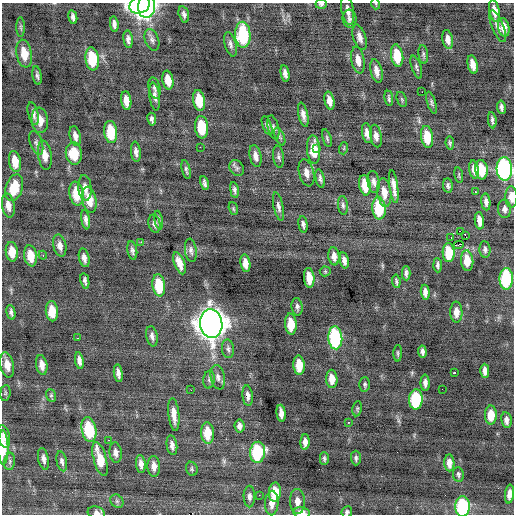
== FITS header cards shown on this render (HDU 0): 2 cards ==
NAXIS1  =                  512 / Axis length
NAXIS2  =                  512 / Axis length

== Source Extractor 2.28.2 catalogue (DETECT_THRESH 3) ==
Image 512 x 512 px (HDU 0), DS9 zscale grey, 1 PNG px = 1 image px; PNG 516 x 516 px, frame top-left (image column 1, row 512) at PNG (2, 3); each listed source drawn as its Kron ellipse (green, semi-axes under 4 px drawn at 4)
Background -0.126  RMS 0.8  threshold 2.39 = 3 sigma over >= 5 px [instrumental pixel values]
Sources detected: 196; all 196 listed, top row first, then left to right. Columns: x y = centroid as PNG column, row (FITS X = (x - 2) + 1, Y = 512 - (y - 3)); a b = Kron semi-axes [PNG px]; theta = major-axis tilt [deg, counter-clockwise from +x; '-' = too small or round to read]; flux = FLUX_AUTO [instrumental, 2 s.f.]
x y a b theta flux
321 4 5 4 - 130
376 4 5 3 - 47
140 5 11 8 26 11000
147 6 12 8 85 14000
348 10 15 6 -79 340
494 11 11 5 -79 490
184 14 8 5 -74 170
73 17 7 4 -78 180
350 19 9 7 -83 200
114 24 8 3 -84 180
498 26 17 6 -67 290
21 27 10 4 -89 99
504 27 9 5 -80 540
243 35 13 7 -87 3700
360 37 13 6 -73 310
128 39 9 4 -82 180
448 39 10 5 -80 310
152 40 11 6 -69 190
230 44 12 5 -74 200
24 54 14 7 -80 960
423 54 9 5 -83 120
397 56 11 6 -80 1300
92 59 11 7 -82 2200
358 60 13 6 -80 480
473 65 9 5 -78 480
416 67 12 4 -72 130
376 71 12 5 -77 400
285 73 8 4 -79 230
37 76 9 4 -81 140
168 80 9 5 -79 640
154 88 11 6 -77 160
422 92 2 2 - 78
155 96 14 5 -83 240
389 98 8 3 -81 100
402 99 8 4 -70 83
199 100 10 6 -81 1300
126 101 9 5 -83 530
329 101 9 5 -77 400
431 103 11 4 -73 130
501 107 7 3 -81 170
33 114 11 5 -76 220
303 115 12 4 -78 270
152 119 6 3 -80 140
40 120 13 8 -83 540
492 120 8 3 -83 140
267 125 10 4 -70 170
202 127 11 6 -85 1700
273 127 12 5 -76 170
111 132 11 6 -83 1800
367 133 10 5 -79 300
75 136 10 5 -77 270
376 136 11 5 -80 280
280 137 9 4 -68 120
427 137 11 6 -82 1200
327 138 9 4 -73 100
36 143 12 6 -71 200
450 143 6 4 -81 89
200 147 2 2 - 27
317 148 3 3 - 220
344 148 6 3 72 56
313 149 14 6 -86 1200
136 152 10 5 -83 210
74 153 11 8 -83 1400
45 155 15 6 -82 530
256 156 11 5 -77 320
278 157 11 5 -82 150
15 161 11 5 -81 840
237 168 8 7 - 150
474 169 9 5 -81 320
504 169 12 8 -87 12000
186 170 10 4 -77 110
481 170 10 6 -83 1300
306 173 14 7 -76 400
459 175 8 3 -79 69
320 178 9 4 -78 150
374 182 11 6 -81 240
204 183 7 3 -79 140
365 185 10 5 -80 990
448 185 7 5 -82 130
394 186 16 4 -82 370
14 188 13 8 71 1300
85 188 13 6 -85 390
234 190 8 4 -80 150
476 192 3 3 - 100
384 193 14 7 -82 660
76 194 12 7 -82 1200
511 197 11 6 -89 470
89 200 13 7 -77 840
486 202 8 4 -84 230
343 205 9 5 -84 120
8 206 12 6 -81 390
278 207 14 5 -78 210
379 208 11 6 -85 2400
233 209 7 4 -71 72
505 209 9 6 -87 210
86 220 10 4 -80 210
159 220 9 3 -80 100
479 221 9 4 -84 500
154 224 9 6 -77 190
303 224 8 4 -82 160
460 231 3 2 - 570
465 235 3 2 - 260
451 238 3 2 - 670
141 242 2 2 - 230
458 245 5 2 - 130
60 246 11 6 -77 320
485 249 8 5 -85 150
132 250 9 5 -80 160
191 250 12 6 -83 190
12 252 10 6 -83 730
449 253 9 6 -87 1400
43 255 4 4 - 59
31 256 10 6 -81 860
334 256 9 5 -83 320
84 258 9 5 -78 260
344 260 8 4 -78 220
467 261 10 6 -85 920
179 263 12 5 -70 550
245 263 9 5 -81 470
438 265 7 4 -87 140
325 271 5 5 - 70
406 273 7 3 90 150
309 278 10 5 -84 830
506 279 11 6 89 4400
85 281 8 3 -78 150
396 281 7 3 -82 99
159 285 11 6 -81 1900
425 292 8 4 -86 280
297 307 9 5 -81 160
52 311 10 6 -84 930
11 312 7 4 -77 150
456 312 10 6 -88 440
211 323 15 11 -83 72000
291 324 10 6 -85 1000
152 336 10 5 -79 210
78 338 3 2 - 120
335 338 11 7 -86 6100
228 349 9 6 -84 150
422 352 6 4 -81 180
398 353 8 4 89 93
79 360 8 4 -80 250
7 365 13 6 -78 550
42 365 10 5 -79 390
299 365 10 5 -86 1000
485 371 7 4 -90 300
454 372 3 3 - 440
118 373 9 4 -81 250
218 377 12 7 -78 250
332 379 9 5 -86 600
209 380 9 5 85 140
425 383 8 4 -89 230
365 384 7 5 -89 110
442 389 2 2 - 18
191 390 3 2 - 56
5 393 8 5 83 88
51 395 6 5 - 82
248 396 10 5 -84 230
416 399 10 6 87 3500
357 409 8 4 80 86
281 413 8 4 -84 340
174 414 17 5 -84 500
491 415 9 6 90 960
506 420 8 5 -82 260
348 422 3 3 - 40
239 426 6 5 - 210
89 429 12 7 -78 2800
207 433 11 6 -87 1100
4 436 11 6 -76 250
109 440 3 2 - 150
305 442 8 4 89 320
172 445 10 5 -81 240
3 447 17 5 -89 890
258 452 10 7 85 4000
116 453 10 6 -84 250
324 458 6 4 90 110
356 458 7 5 -89 120
43 459 11 5 -78 240
100 459 17 6 -75 1300
10 461 9 5 84 120
62 461 10 5 -78 160
449 463 8 5 -87 370
141 464 9 5 -83 240
154 466 10 6 -87 360
192 469 7 5 -69 98
458 474 7 5 -84 110
275 492 9 6 87 1300
509 494 9 4 84 300
259 495 2 2 - 190
249 496 11 6 -89 200
117 501 7 6 - 130
297 501 12 7 -88 460
272 503 12 6 88 490
463 506 10 7 -89 5300
347 512 6 5 - 110
96 513 9 6 -14 230
302 513 8 5 -9 500
At the frame edge (FLAGS 8, measured only in part): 12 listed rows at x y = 321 4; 376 4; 140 5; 147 6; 504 169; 511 197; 7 365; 3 447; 463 506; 347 512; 96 513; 302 513